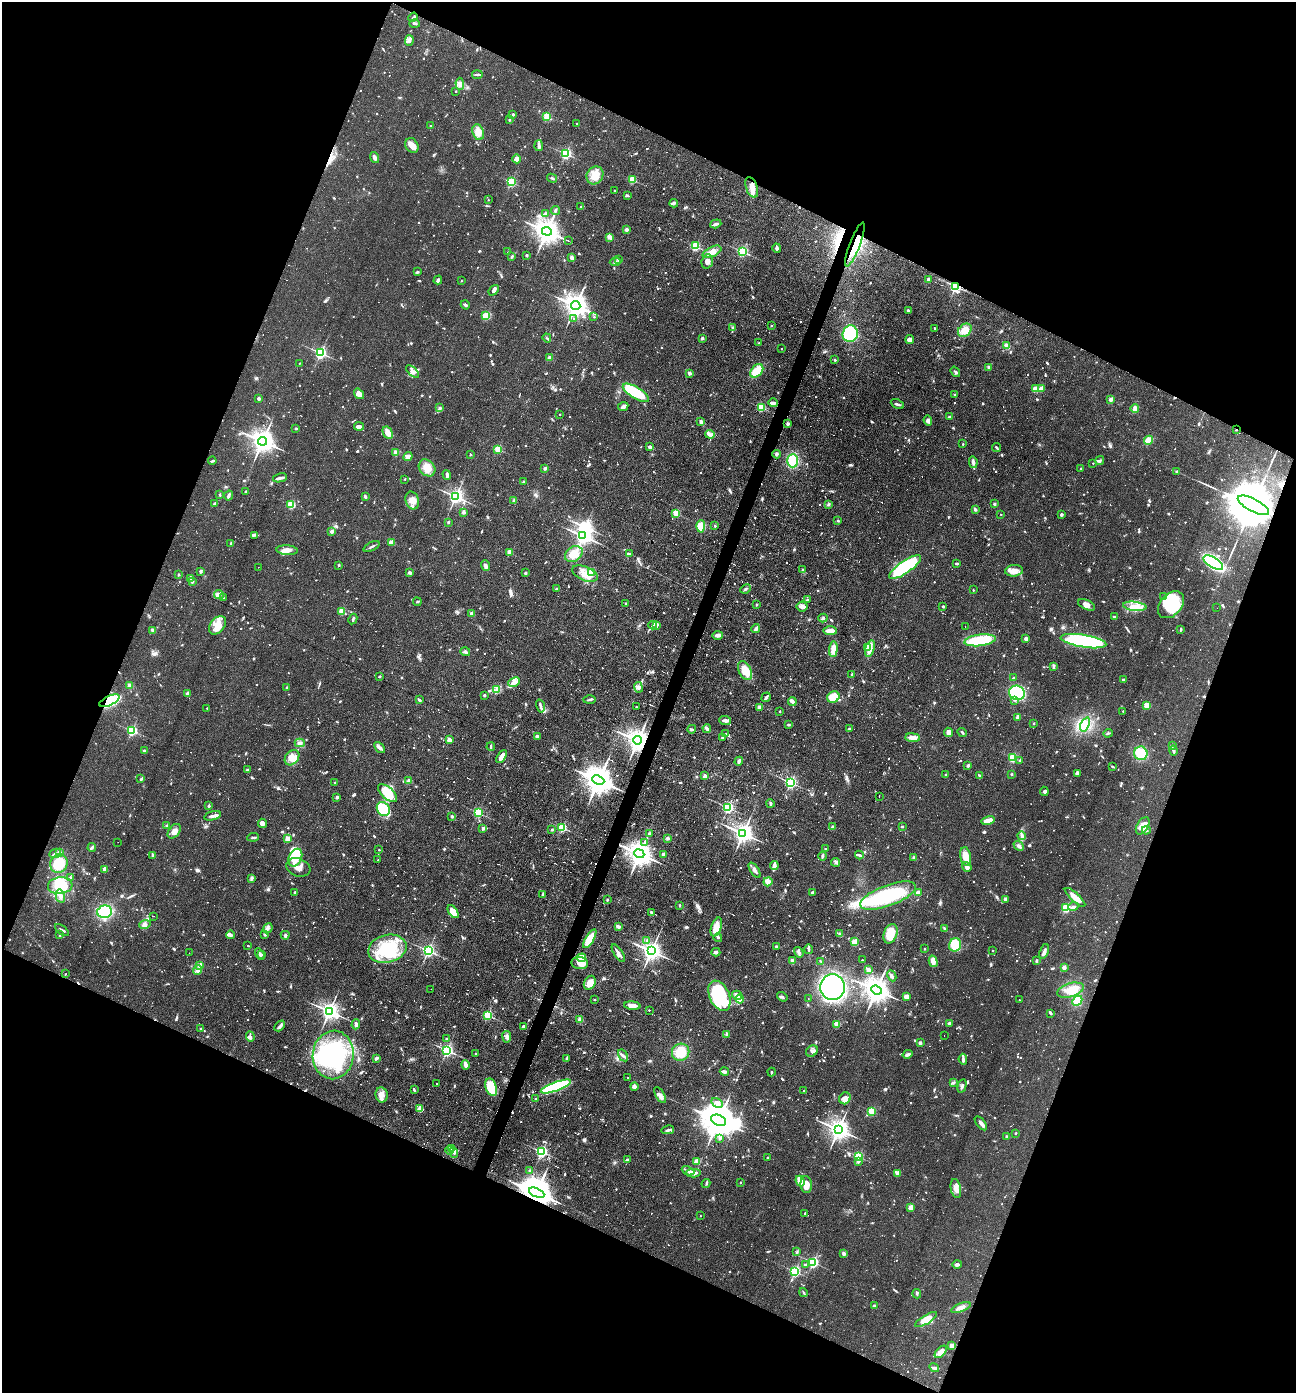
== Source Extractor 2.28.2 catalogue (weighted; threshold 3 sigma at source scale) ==
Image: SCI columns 136-5308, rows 1-5563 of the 5577 x 5563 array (HDU 1 of 3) = the unmasked area's bounding box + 8 px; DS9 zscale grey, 4 x 4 block average (1 PNG px = mean of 4 x 4 image px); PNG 1298 x 1395 px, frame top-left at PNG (2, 2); each listed source drawn as its Kron ellipse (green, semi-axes under 4 px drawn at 4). Shown black and unused: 43% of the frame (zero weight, under 2 of 3 exposures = <1% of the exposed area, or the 3 px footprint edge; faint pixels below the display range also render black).
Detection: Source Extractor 2.28.2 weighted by HDU 2 'WHT'. Background 0.0587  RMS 0.0051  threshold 0.0227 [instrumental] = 3 sigma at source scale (4.5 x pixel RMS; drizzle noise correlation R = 1.50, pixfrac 1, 0.05/0.05 arcsec/px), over >= 5 px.
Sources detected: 1970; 16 too faint to see at this stretch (4 x 4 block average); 21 inside a brighter object's white glare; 155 cosmic-ray / hot-pixel residue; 5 long thin detections or spike segments (spike, bleed or trail) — neither listed nor drawn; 27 coinciding with a brighter row at this scale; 69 inside a brighter listed object's ellipse — not listed separately; of the other 1677, all 500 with FLUX_AUTO >= 3.5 (the completeness limit of this list) listed and drawn (1177 fainter detections not listed), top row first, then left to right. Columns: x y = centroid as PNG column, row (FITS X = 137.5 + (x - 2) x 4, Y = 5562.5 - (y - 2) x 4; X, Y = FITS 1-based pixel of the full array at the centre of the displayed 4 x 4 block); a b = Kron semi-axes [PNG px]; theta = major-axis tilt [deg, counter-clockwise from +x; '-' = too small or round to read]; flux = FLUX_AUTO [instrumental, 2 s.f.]
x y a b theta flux
413 17 5 2 - 3.5
415 24 5 2 - 3.7
409 40 5 3 - 9
477 75 5 2 - 4.7
460 84 6 3 -87 11
456 91 2 2 - 6.5
513 114 2 2 - 12
547 117 2 2 - 180
509 120 2 2 - 7.1
577 123 2 2 - 4.7
430 126 2 2 - 5
478 132 8 5 -73 31
412 145 8 6 -55 24
539 146 5 3 - 11
566 154 2 2 - 520
375 158 6 4 -70 9.1
517 159 4 3 - 9.4
595 175 9 8 - 42
552 178 5 2 - 4.1
632 179 2 2 - 180
511 182 2 2 - 290
752 187 11 5 -71 35
614 190 2 2 - 3.8
627 196 4 2 - 5.8
488 200 2 2 - 3.5
674 203 4 3 - 8.8
581 207 2 2 - 6.5
555 211 4 3 - 6.1
545 214 3 2 - 3.6
716 224 6 2 19 8.5
627 229 2 2 - 29
547 231 5 4 - 4400
610 237 3 3 - 16
568 240 2 2 - 3.6
855 244 23 5 69 65
695 246 2 2 - 350
777 248 4 3 - 5.9
742 251 2 2 - 480
508 252 2 2 - 8.3
712 252 10 5 25 24
527 255 3 2 - 3.7
512 256 3 2 - 4.3
572 258 2 2 - 43
618 259 3 2 - 3.5
707 261 7 5 71 17
615 262 5 3 - 7.4
417 272 3 3 - 3.8
438 280 4 2 - 8
928 280 3 3 - 5.7
461 281 2 2 - 5
956 286 2 2 - 610
494 290 6 3 49 9.2
465 305 5 2 - 5
576 305 5 4 - 4000
908 310 2 2 - 11
486 316 3 2 - 45
594 317 2 2 - 5.5
574 318 2 2 - 6.8
771 325 2 2 - 4.1
733 328 3 2 - 8.1
935 328 2 2 - 3.7
965 330 7 5 42 39
850 334 8 7 - 200
547 338 4 2 - 4.4
702 338 2 2 - 22
910 340 4 3 - 18
759 343 2 2 - 6.1
1007 346 3 2 - 28
782 349 2 2 - 3.9
321 353 2 2 - 710
549 357 2 2 - 39
835 360 2 2 - 9.2
300 363 2 2 - 3.5
989 367 3 3 - 6.5
413 371 8 4 -41 13
757 371 8 5 47 67
955 372 5 3 - 5.7
689 373 2 2 - 34
1041 388 4 3 - 15
1035 389 2 2 - 100
636 393 15 6 -31 110
359 394 6 4 -54 24
955 395 2 2 - 4.9
259 398 2 2 - 23
1111 399 2 2 - 40
773 403 4 3 - 10
897 404 7 2 -25 6.2
623 407 5 3 - 13
761 407 2 2 - 220
440 408 3 3 - 5
1135 409 4 2 - 19
560 414 2 2 - 5.1
949 417 4 2 - 4.3
928 421 5 3 - 7.4
701 422 3 3 - 6.8
788 424 3 3 - 7.7
359 426 5 3 - 11
296 428 2 2 - 13
1236 430 2 2 - 8.9
388 433 6 4 -61 24
710 434 5 2 - 6.3
1149 440 5 3 - 42
262 441 4 3 - 3600
963 444 2 2 - 6.1
649 447 4 2 - 8.1
996 447 5 2 - 4
498 449 2 2 - 180
396 453 2 2 - 83
777 454 4 3 - 5.9
470 455 2 2 - 8
408 456 5 3 - 11
1100 460 5 3 - 5.7
212 461 4 2 - 4.3
793 461 6 5 - 93
973 462 6 3 -78 8.8
1093 463 2 2 - 3.6
427 468 9 7 -48 35
545 468 2 2 - 26
1081 469 2 2 - 10
1177 472 2 2 - 17
447 475 5 3 - 6.4
280 478 7 3 14 10
405 479 2 2 - 5.8
524 482 2 2 - 13
246 491 2 2 - 13
220 495 2 2 - 4.5
229 495 5 2 - 9.4
365 496 3 2 - 6.9
456 496 3 2 - 1200
412 500 9 6 -74 23
514 500 2 2 - 27
215 503 3 2 - 4.5
829 504 3 2 - 3.6
994 504 3 2 - 4.1
291 505 2 2 - 200
1253 505 17 6 -28 35000
975 509 3 3 - 4.7
464 512 2 2 - 30
676 513 2 2 - 130
1001 514 2 2 - 4.5
1061 514 3 2 - 6.6
838 521 2 2 - 4.5
448 522 2 2 - 4.9
701 526 6 4 88 55
715 526 2 2 - 13
332 531 2 2 - 35
255 535 3 2 - 3.9
583 536 3 3 - 1800
231 543 3 2 - 5.6
391 543 2 2 - 71
371 546 8 2 25 6.3
287 550 11 5 -4 22
509 552 2 2 - 74
574 554 9 7 33 33
629 554 3 2 - 5.9
1213 562 11 5 -32 340
957 564 3 2 - 3.6
339 565 2 2 - 4.7
485 565 5 3 - 9.6
258 567 2 2 - 5.1
905 567 19 6 35 300
803 569 2 2 - 13
200 571 4 3 - 5.7
1014 571 9 5 6 27
592 572 2 2 - 140
409 573 4 3 - 5.5
525 573 2 2 - 18
585 574 13 7 -22 40
179 575 2 2 - 13
190 578 4 3 - 10
192 581 2 2 - 33
556 589 2 2 - 15
746 589 5 2 - 4.8
973 590 2 2 - 4.5
219 595 5 3 - 9.3
1164 597 2 2 - 6.2
223 598 2 2 - 4.9
807 600 2 2 - 10
417 602 4 2 - 3.6
626 604 2 2 - 15
756 605 2 2 - 11
1087 605 9 5 -23 19
1171 605 15 10 47 180
802 606 5 5 - 10
943 606 2 2 - 8.7
1135 606 12 4 -6 31
1217 608 2 2 - 5.6
341 611 2 2 - 94
472 613 2 2 - 35
1115 617 3 2 - 6.8
823 618 4 2 - 4.8
353 619 5 2 - 5
217 625 10 7 52 34
653 625 4 3 - 5
657 625 4 3 - 5.6
965 626 2 2 - 8.9
756 628 4 3 - 8.3
1181 629 3 2 - 4.7
152 630 3 3 - 3.9
830 631 7 2 -1 32
718 635 5 3 - 12
1026 639 3 2 - 14
980 640 16 5 7 180
1084 641 23 6 -9 500
867 647 2 2 - 48
870 648 8 4 74 27
833 649 8 3 85 34
465 652 5 2 - 11
1053 667 3 2 - 4.3
745 671 10 6 -61 54
852 675 4 2 - 5.4
379 676 2 2 - 3.9
1013 678 2 2 - 5.9
1123 679 2 2 - 13
514 682 6 4 27 13
130 686 2 2 - 76
638 687 5 4 - 9.9
287 688 3 2 - 4.7
497 689 4 2 - 4.9
188 693 4 2 - 12
1017 693 8 7 - 320
484 695 2 2 - 22
766 697 5 2 - 8.4
833 697 6 5 - 56
419 700 4 2 - 6.7
590 700 6 2 2 5.5
1015 700 4 2 - 4
109 701 11 4 25 280
792 701 4 2 - 17
540 706 6 2 -76 7
1147 706 2 2 - 130
636 707 2 2 - 5.2
760 707 2 2 - 58
207 708 2 2 - 5.7
780 711 2 2 - 5.8
1123 711 2 2 - 4.5
1018 717 2 2 - 43
725 720 6 3 -5 12
1034 723 2 2 - 8.8
1085 724 7 3 68 18
789 725 3 2 - 3.6
707 728 4 2 - 11
692 729 4 2 - 4.4
849 729 3 2 - 7.4
132 731 2 2 - 450
948 732 5 4 - 18
962 732 5 2 - 4.9
1108 733 4 2 - 3.7
726 734 2 2 - 5.4
537 736 2 2 - 23
723 738 2 2 - 17
913 738 7 3 -7 28
449 740 2 2 - 64
638 740 4 3 - 3700
300 743 5 3 - 6.4
1172 746 4 2 - 4.2
379 747 6 3 -50 8.8
491 747 4 2 - 5.7
144 751 3 3 - 5.8
1174 751 5 3 - 7.3
1141 753 7 6 - 87
502 756 7 3 59 30
292 758 8 6 51 26
1013 758 2 2 - 250
1020 760 2 2 - 5.9
739 761 4 3 - 6.3
968 766 2 2 - 23
1113 766 4 2 - 4.2
247 770 3 3 - 5.8
1077 773 4 3 - 7.6
1012 774 2 2 - 14
946 775 2 2 - 6
979 775 2 2 - 3.6
705 776 3 3 - 11
141 779 4 2 - 4.6
598 780 6 4 -24 6500
409 781 2 2 - 37
791 782 2 2 - 620
334 783 2 2 - 8
1044 791 4 4 - 6.6
387 793 11 6 -41 85
879 796 2 2 - 9.4
337 797 2 2 - 19
770 803 4 2 - 5.8
209 806 2 2 - 15
728 808 2 2 - 530
383 809 7 6 - 110
478 812 2 2 - 220
212 816 9 3 16 11
452 816 3 2 - 5.1
988 821 7 3 11 43
262 823 4 4 - 10
167 826 3 3 - 5.3
902 826 2 2 - 6.7
1143 826 9 5 58 47
562 827 2 2 - 280
833 827 2 2 - 38
483 828 2 2 - 24
552 830 2 2 - 15
1146 830 4 2 - 4.8
174 831 8 5 52 21
743 833 3 3 - 2200
649 834 2 2 - 12
1022 836 4 3 - 6.6
253 837 6 2 5 5.2
668 838 2 2 - 8.3
287 839 2 2 - 83
118 842 2 2 - 5.6
645 842 4 2 - 4.1
1019 846 6 4 -41 8.6
92 847 4 2 - 8.2
825 848 2 2 - 5.5
379 850 2 2 - 5
59 852 2 2 - 26
55 853 6 2 25 5.5
639 854 5 3 - 4800
663 854 2 2 - 27
859 855 4 2 - 6.9
153 856 2 2 - 13
822 856 4 2 - 4.9
966 856 9 5 -79 44
295 858 9 6 65 90
914 858 3 2 - 13
378 859 2 2 - 6.9
836 862 4 2 - 4.2
59 863 9 8 - 92
774 865 4 4 - 8.4
298 867 12 9 -19 31
967 867 5 3 - 15
104 869 4 3 - 5.8
754 870 8 3 -56 12
70 877 2 2 - 10
251 879 3 2 - 4.7
768 882 4 4 - 15
60 886 12 8 6 94
295 892 3 2 - 3.6
918 892 2 2 - 51
812 893 3 3 - 4.6
543 895 3 2 - 7
60 896 7 4 -77 17
888 896 29 10 20 280
1075 897 13 3 -42 31
1005 899 2 2 - 35
607 900 2 2 - 15
679 905 2 2 - 8.9
1073 907 5 3 - 7.9
1066 908 2 2 - 300
105 912 7 6 - 160
453 912 7 4 -54 36
651 912 3 2 - 4.1
153 916 2 2 - 6.5
145 925 6 4 17 11
618 927 4 3 - 9.1
716 927 10 5 71 36
268 928 5 3 - 7.5
944 929 4 2 - 4.5
62 930 8 2 -37 6.4
840 934 2 2 - 22
890 934 10 6 68 78
60 935 2 2 - 13
230 935 4 2 - 5.7
265 935 2 2 - 20
285 935 4 3 - 5.5
718 938 4 2 - 4.7
590 939 11 4 58 52
647 941 3 2 - 4.9
855 942 2 2 - 150
955 945 7 6 - 46
248 946 2 2 - 5.5
777 947 3 3 - 4.2
387 949 19 14 14 170
809 949 5 2 - 5.6
925 949 2 2 - 10
993 950 2 2 - 5.3
428 951 2 2 - 790
651 951 3 3 - 2300
716 952 4 3 - 8.6
799 952 6 3 -57 7.7
1044 952 8 3 69 11
189 953 2 2 - 6.2
618 953 10 2 -57 15
260 954 6 3 -61 8.4
262 954 2 2 - 8.7
581 958 4 3 - 98
862 960 2 2 - 4.8
793 961 2 2 - 70
821 961 4 2 - 4.3
933 961 6 3 -75 23
1036 961 3 2 - 4.5
580 963 8 6 -7 30
200 965 2 2 - 51
1064 967 2 2 - 51
197 970 5 4 - 14
868 970 2 2 - 59
66 974 2 2 - 4.1
892 976 6 2 -63 7.3
590 983 7 5 62 29
832 987 13 12 - 600
431 989 2 2 - 3.6
876 990 5 4 - 4900
1070 990 14 7 16 42
737 995 5 3 - 16
719 996 16 10 -65 330
782 997 5 3 - 5.4
906 997 4 3 - 19
740 999 4 4 - 15
808 999 2 2 - 5.9
594 1000 2 2 - 7.2
1019 1000 2 2 - 4.6
1077 1001 5 4 - 45
632 1006 8 3 -5 27
649 1010 2 2 - 3.6
329 1011 3 3 - 1900
1051 1013 3 2 - 4
488 1015 2 2 - 310
580 1020 2 2 - 50
356 1024 5 2 - 12
837 1024 2 2 - 120
949 1024 2 2 - 28
280 1026 6 3 47 8.4
523 1026 3 3 - 5.2
200 1029 2 2 - 7.6
727 1034 4 2 - 3.8
944 1035 2 2 - 3.6
250 1037 5 3 - 8.3
507 1037 6 4 -80 10
446 1038 2 2 - 4.6
920 1043 2 2 - 29
447 1050 2 2 - 710
812 1051 6 5 - 13
681 1052 9 8 - 61
475 1053 2 2 - 4.8
908 1054 5 3 - 7.7
333 1055 24 20 83 360
623 1055 6 2 -56 7.6
376 1058 4 2 - 8.8
567 1058 3 2 - 4.3
963 1059 5 2 - 7.2
465 1065 5 2 - 20
724 1071 4 3 - 8.1
771 1072 4 2 - 4.7
628 1077 2 2 - 3.9
953 1083 4 2 - 5.5
437 1084 2 2 - 4.5
556 1086 16 4 20 270
634 1086 4 3 - 9.5
962 1086 7 2 77 6.8
491 1087 9 5 -70 110
414 1090 4 2 - 6.6
804 1091 2 2 - 6.7
382 1095 7 6 - 20
660 1095 9 3 -60 11
845 1098 6 5 - 23
536 1099 2 2 - 8.4
717 1103 6 3 -31 10
420 1109 4 3 - 31
872 1111 2 2 - 210
719 1120 8 5 -25 10000
981 1123 8 3 -50 11
838 1129 4 3 - 2800
668 1130 6 2 13 6.7
1016 1133 2 2 - 7.8
1006 1137 3 2 - 5.2
720 1138 4 2 - 5.5
451 1148 3 2 - 6.8
449 1150 4 3 - 5.2
542 1152 2 2 - 590
454 1153 5 3 - 8.7
768 1157 2 2 - 8.6
859 1157 2 2 - 330
627 1160 2 2 - 34
859 1161 4 2 - 4.8
696 1162 4 3 - 27
530 1171 2 2 - 11
688 1171 6 3 -23 8.2
693 1173 7 3 -1 21
898 1173 2 2 - 59
800 1181 5 3 - 42
740 1182 2 2 - 7.2
706 1184 4 2 - 3.5
806 1185 8 5 -86 40
956 1188 9 5 -80 22
537 1193 8 4 -25 9600
911 1208 2 2 - 98
805 1213 2 2 - 3.8
700 1216 2 2 - 4.1
797 1252 4 2 - 4.9
844 1253 3 2 - 8.8
813 1262 2 2 - 530
957 1264 4 2 - 9.2
805 1265 2 2 - 16
795 1271 2 2 - 510
803 1293 4 2 - 4
917 1294 5 2 - 4.7
875 1306 3 2 - 6.9
961 1308 10 3 21 14
926 1320 12 4 31 44
952 1346 4 3 - 13
941 1352 7 4 46 28
934 1368 5 4 - 7.7
Overlapping masked pixels (flux is a lower limit): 8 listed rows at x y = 752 187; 855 244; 956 286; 1236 430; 1253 505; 109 701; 638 740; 537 1193
Diffuse or blended objects may show on this block-average render without a row.